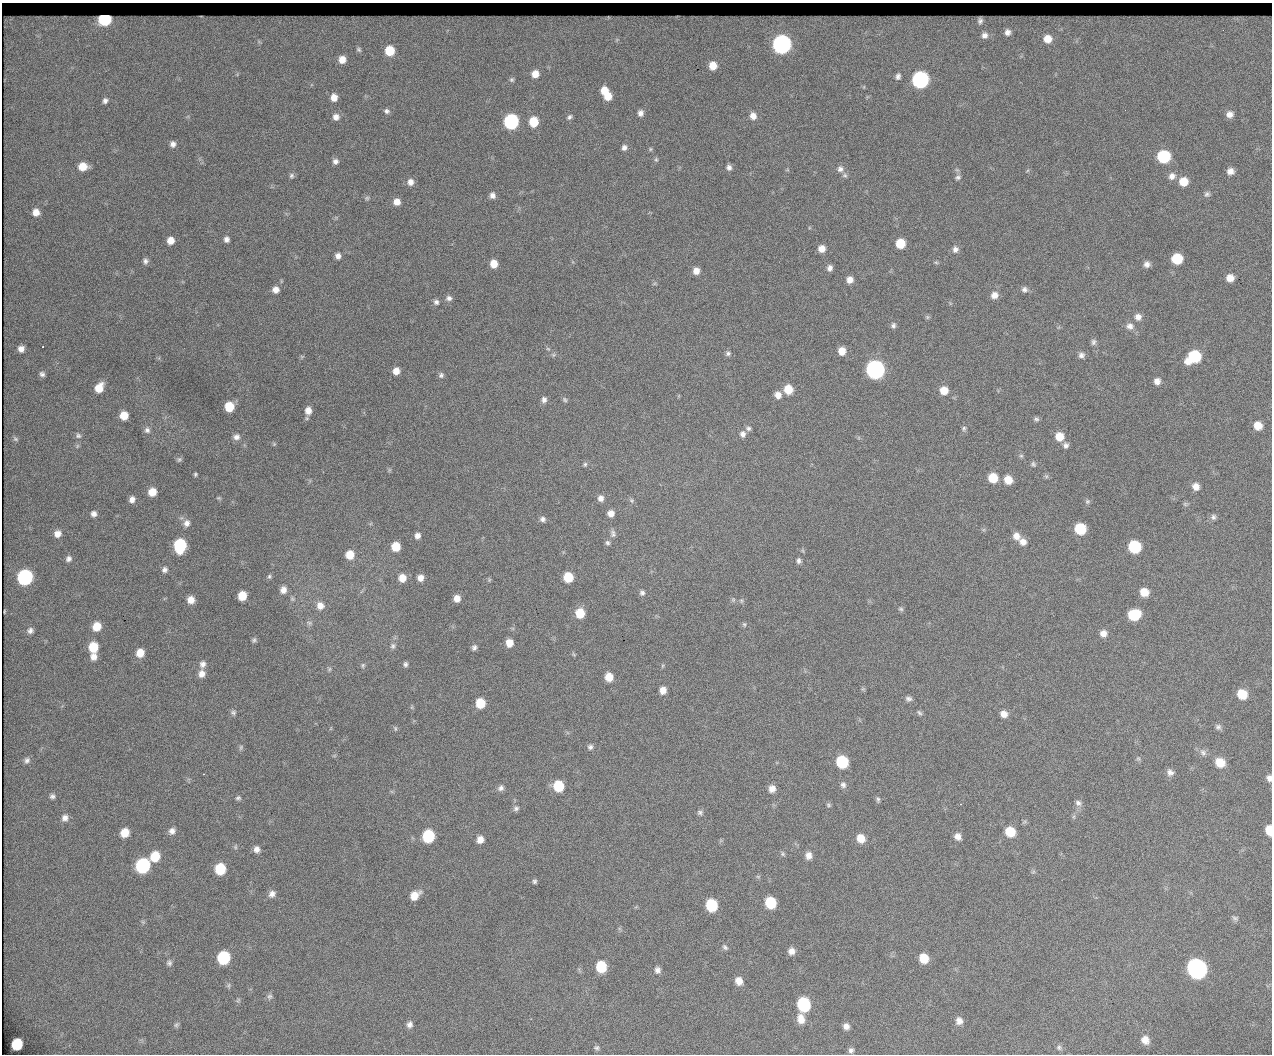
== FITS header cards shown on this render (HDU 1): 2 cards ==
NAXIS1  =                 1270 / length of original image axis
NAXIS2  =                 1052 / length of original image axis

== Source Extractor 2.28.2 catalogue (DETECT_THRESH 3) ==
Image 1270 x 1052 px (HDU 1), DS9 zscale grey, 1 PNG px = 1 image px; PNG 1274 x 1056 px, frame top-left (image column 1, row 1052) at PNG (2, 3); no overlay
Background 2710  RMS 48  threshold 143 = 3 sigma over >= 5 px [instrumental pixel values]
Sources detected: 270; all 270 listed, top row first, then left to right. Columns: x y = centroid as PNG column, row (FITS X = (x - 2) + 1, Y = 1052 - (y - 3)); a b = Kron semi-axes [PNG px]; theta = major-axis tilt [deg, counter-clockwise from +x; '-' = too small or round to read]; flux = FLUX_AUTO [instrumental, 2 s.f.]
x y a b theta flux
105 19 8 7 - 2.5e+05
980 21 7 5 -89 1.0e+04
1008 32 10 9 - 2.2e+04
984 35 11 10 - 2.5e+04
1047 39 10 10 - 4.4e+04
617 40 7 5 45 6.5e+03
259 42 7 4 -19 5.2e+03
782 44 9 8 - 1.7e+06
359 49 7 6 - 7.2e+03
390 51 8 7 - 9.1e+04
342 60 7 7 - 3.1e+04
713 66 8 7 - 4.2e+04
535 74 7 6 - 3.3e+04
898 76 6 5 - 1.0e+04
512 80 6 5 - 5.6e+03
920 80 9 8 - 9.6e+05
604 91 7 6 - 4.5e+04
608 96 7 6 - 4.3e+04
334 97 7 6 - 2.6e+04
105 101 6 5 - 9.9e+03
387 111 7 6 - 8.7e+03
640 113 6 6 - 1.5e+04
1230 114 7 7 - 1.9e+04
753 116 8 7 - 2.3e+04
336 117 7 7 - 1.9e+04
569 117 7 5 41 7.9e+03
511 121 8 8 - 6.3e+05
534 122 8 7 - 8.8e+04
173 144 6 6 - 1.4e+04
624 147 7 6 - 1.3e+04
650 149 5 5 - 4.6e+03
1164 157 9 8 - 2.3e+05
656 160 6 5 - 5.4e+03
335 161 7 7 - 1.3e+04
83 166 8 7 - 4.8e+04
729 167 7 6 - 1.2e+04
840 169 9 9 - 1.5e+04
787 170 6 4 18 3.4e+03
1230 171 8 7 - 2.0e+04
845 175 7 6 - 7.8e+03
291 176 7 6 - 7.7e+03
1172 176 9 8 - 1.8e+04
958 177 8 7 - 9.5e+03
410 182 8 7 - 2.0e+04
1183 182 8 8 - 4.7e+04
1207 194 8 7 - 9.5e+03
492 195 7 6 - 1.5e+04
367 198 7 5 1 6.1e+03
397 202 7 7 - 2.5e+04
36 212 7 7 - 2.7e+04
226 239 6 6 - 1.3e+04
170 240 7 6 - 3.4e+04
900 244 7 7 - 7.9e+04
822 249 7 6 - 2.7e+04
955 249 9 8 - 1.5e+04
338 256 6 6 - 1.6e+04
1177 259 8 8 - 1.1e+05
145 261 7 6 - 1.1e+04
936 262 6 4 -2 4.5e+03
494 264 7 6 - 4.0e+04
1147 264 7 6 - 1.5e+04
830 268 6 5 - 1.3e+04
696 271 7 6 - 2.7e+04
1230 278 8 7 - 3.0e+04
850 280 7 7 - 2.4e+04
654 284 6 4 19 4.4e+03
1024 289 8 7 - 1.1e+04
276 290 7 7 - 2.4e+04
994 295 8 7 - 2.4e+04
449 298 8 7 - 1.2e+04
436 302 7 6 - 9.9e+03
927 317 7 5 -21 5.5e+03
1138 317 9 8 - 1.8e+04
893 326 7 6 - 9.5e+03
1130 326 10 9 - 1.9e+04
1093 342 8 6 77 9.3e+03
43 347 2 2 - 3.0e+03
21 349 6 6 - 1.9e+04
842 351 7 7 - 3.8e+04
728 353 8 7 - 9.1e+03
553 355 6 5 - 5.9e+03
1081 355 7 7 - 1.3e+04
302 356 6 4 18 4.2e+03
1194 357 11 8 33 2.2e+05
875 369 9 8 - 1.6e+06
396 371 6 6 - 2.9e+04
42 374 7 6 - 9.9e+03
441 375 7 6 - 8.8e+03
1157 381 7 7 - 1.9e+04
99 388 10 7 60 5.3e+04
788 389 8 7 - 6.5e+04
944 390 8 8 - 4.5e+04
778 395 8 7 - 2.4e+04
544 400 8 6 82 1.3e+04
565 400 7 6 - 6.6e+03
229 407 7 7 - 8.4e+04
308 411 8 7 - 2.7e+04
124 415 7 7 - 4.9e+04
1036 419 7 6 - 7.3e+03
1258 426 8 7 - 4.0e+04
748 428 7 6 - 8.8e+03
964 428 6 6 - 6.9e+03
147 430 8 7 - 1.2e+04
743 434 9 8 - 1.5e+04
78 435 8 7 - 9.6e+03
1059 436 9 8 - 4.9e+04
236 437 9 8 - 1.6e+04
15 439 8 5 -44 6.2e+03
274 444 6 5 - 4.2e+03
1066 445 7 7 - 1.2e+04
77 446 6 4 71 5.1e+03
1021 456 6 5 - 6.2e+03
179 459 7 6 - 6.4e+03
585 464 7 5 59 6.4e+03
1033 464 8 7 - 7.8e+03
389 470 6 4 72 4.2e+03
195 474 3 3 - 4.8e+03
1046 476 6 6 - 6.1e+03
993 478 8 8 - 7.6e+04
1008 480 8 8 - 4.7e+04
1196 486 9 8 - 2.5e+04
152 492 7 7 - 4.4e+04
219 498 6 4 -20 4.4e+03
601 498 7 7 - 1.7e+04
132 499 7 6 - 1.7e+04
632 500 8 5 -43 7.0e+03
1087 501 7 6 - 6.6e+03
1185 504 7 6 - 6.2e+03
611 513 7 7 - 2.4e+04
94 514 7 6 - 1.4e+04
1213 517 8 8 - 1.1e+04
543 519 7 7 - 1.2e+04
187 523 10 8 73 1.9e+04
1080 529 8 8 - 1.5e+05
613 533 11 7 -76 1.2e+04
57 534 8 8 - 2.3e+04
417 536 7 6 - 1.6e+04
1016 536 9 8 - 2.6e+04
1023 542 9 8 - 2.3e+04
607 543 7 6 - 8.0e+03
180 546 9 8 - 3.1e+05
396 547 7 7 - 7.0e+04
1134 547 9 8 - 2.2e+05
803 551 6 4 -71 4.1e+03
350 555 8 7 - 5.4e+04
69 559 7 6 - 1.2e+04
799 561 7 5 -89 9.7e+03
165 570 8 7 - 1.2e+04
269 576 6 6 - 6.0e+03
25 577 9 8 - 6.0e+05
568 577 7 7 - 9.0e+04
402 578 8 7 - 3.8e+04
420 578 7 6 - 2.2e+04
489 580 6 5 - 4.5e+03
283 590 8 7 - 2.1e+04
1144 592 8 8 - 4.8e+04
642 593 8 7 - 9.8e+03
242 596 7 7 - 6.3e+04
457 598 7 6 - 2.8e+04
292 599 7 6 - 6.5e+03
191 600 7 7 - 2.9e+04
733 600 7 5 -71 6.2e+03
741 600 7 5 -89 6.0e+03
320 606 9 9 - 2.6e+04
901 609 7 6 - 6.5e+03
4 611 4 2 - 2.8e+03
580 613 8 7 - 8.0e+04
1134 615 10 8 22 1.3e+05
309 623 9 5 -11 8.3e+03
744 624 7 5 -74 5.4e+03
97 626 8 7 - 5.4e+04
30 630 8 7 - 1.3e+04
1103 633 8 8 - 2.2e+04
254 640 6 5 - 7.1e+03
509 643 7 6 - 3.8e+04
393 646 9 7 62 1.1e+04
93 647 9 8 - 8.2e+04
474 648 6 6 - 1.0e+04
140 653 8 7 - 4.3e+04
574 654 7 4 -46 4.6e+03
94 657 8 7 - 2.4e+04
203 664 9 8 - 1.6e+04
405 664 6 5 - 8.6e+03
363 665 7 6 - 6.3e+03
662 666 6 4 71 4.1e+03
329 669 6 5 - 5.4e+03
202 674 9 8 - 2.3e+04
609 677 7 7 - 4.8e+04
863 689 7 4 -44 4.2e+03
663 690 7 6 - 2.8e+04
1242 694 9 8 - 6.8e+04
908 699 8 6 -10 1.0e+04
480 703 7 7 - 8.3e+04
412 707 6 4 72 4.2e+03
233 713 7 7 - 8.2e+03
919 713 8 5 -33 7.1e+03
1004 714 8 8 - 2.5e+04
1218 727 8 7 - 1.0e+04
395 728 8 5 -72 5.4e+03
241 747 8 6 75 6.5e+03
590 747 7 7 - 1.1e+04
1203 752 11 8 -54 1.5e+04
334 756 6 3 19 4.0e+03
1138 759 7 5 -69 6.2e+03
27 760 8 8 - 1.1e+04
842 762 8 8 - 2.1e+05
1220 762 10 9 - 5.2e+04
1170 772 9 8 - 1.6e+04
204 774 3 3 - 3.1e+03
1269 778 8 6 -79 1.3e+04
843 785 9 7 -65 1.2e+04
558 786 8 7 - 1.2e+05
501 788 8 7 - 1.2e+04
772 789 8 7 - 2.4e+04
52 796 7 6 - 9.5e+03
238 798 7 5 8 6.8e+03
878 799 8 5 -79 7.0e+03
1078 803 9 7 -33 1.3e+04
828 805 7 5 -54 5.8e+03
516 808 7 7 - 9.8e+03
700 812 8 7 - 9.1e+03
1074 817 6 4 -72 5.0e+03
65 818 9 8 - 1.8e+04
1269 830 8 5 -85 6.0e+04
172 831 9 7 54 1.7e+04
1010 832 8 8 - 8.3e+04
125 833 8 7 - 4.8e+04
428 836 9 8 - 2.2e+05
957 836 8 7 - 2.0e+04
861 838 9 8 - 4.4e+04
480 839 7 7 - 2.5e+04
235 847 7 5 75 5.6e+03
257 849 7 7 - 1.7e+04
783 854 7 6 - 6.2e+03
808 855 9 8 - 2.1e+04
155 856 9 8 - 8.4e+04
143 865 9 8 - 4.2e+05
220 869 8 8 - 1.3e+05
1033 872 6 4 18 4.4e+03
758 877 6 4 0 4.7e+03
535 881 5 5 - 6.8e+03
272 894 9 8 - 1.7e+04
415 895 10 7 40 4.5e+04
770 903 8 8 - 1.5e+05
711 905 9 8 - 1.9e+05
1235 918 9 6 -22 8.3e+03
143 922 6 5 - 5.0e+03
725 947 8 6 -45 8.2e+03
791 951 7 7 - 2.0e+04
224 958 9 8 - 2.5e+05
924 958 8 8 - 6.4e+04
169 963 8 7 - 9.1e+03
601 967 9 8 - 1.2e+05
1196 968 11 10 - 1.7e+06
657 970 8 7 - 1.4e+04
739 981 8 7 - 2.8e+04
229 985 7 5 73 6.7e+03
269 996 8 7 - 9.7e+03
238 1000 7 5 68 5.9e+03
804 1004 9 8 - 2.8e+05
801 1019 12 9 -80 3.4e+04
959 1021 9 8 - 2.0e+04
410 1024 8 7 - 1.5e+04
176 1025 8 6 44 7.0e+03
846 1026 6 6 - 1.6e+04
1145 1040 10 9 - 2.9e+04
17 1044 8 8 - 1.2e+05
1059 1047 8 7 - 8.9e+03
596 1048 7 6 - 7.7e+03
851 1050 7 6 - 9.8e+03
At the frame edge (FLAGS 8, measured only in part): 2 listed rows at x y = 1269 778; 1269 830